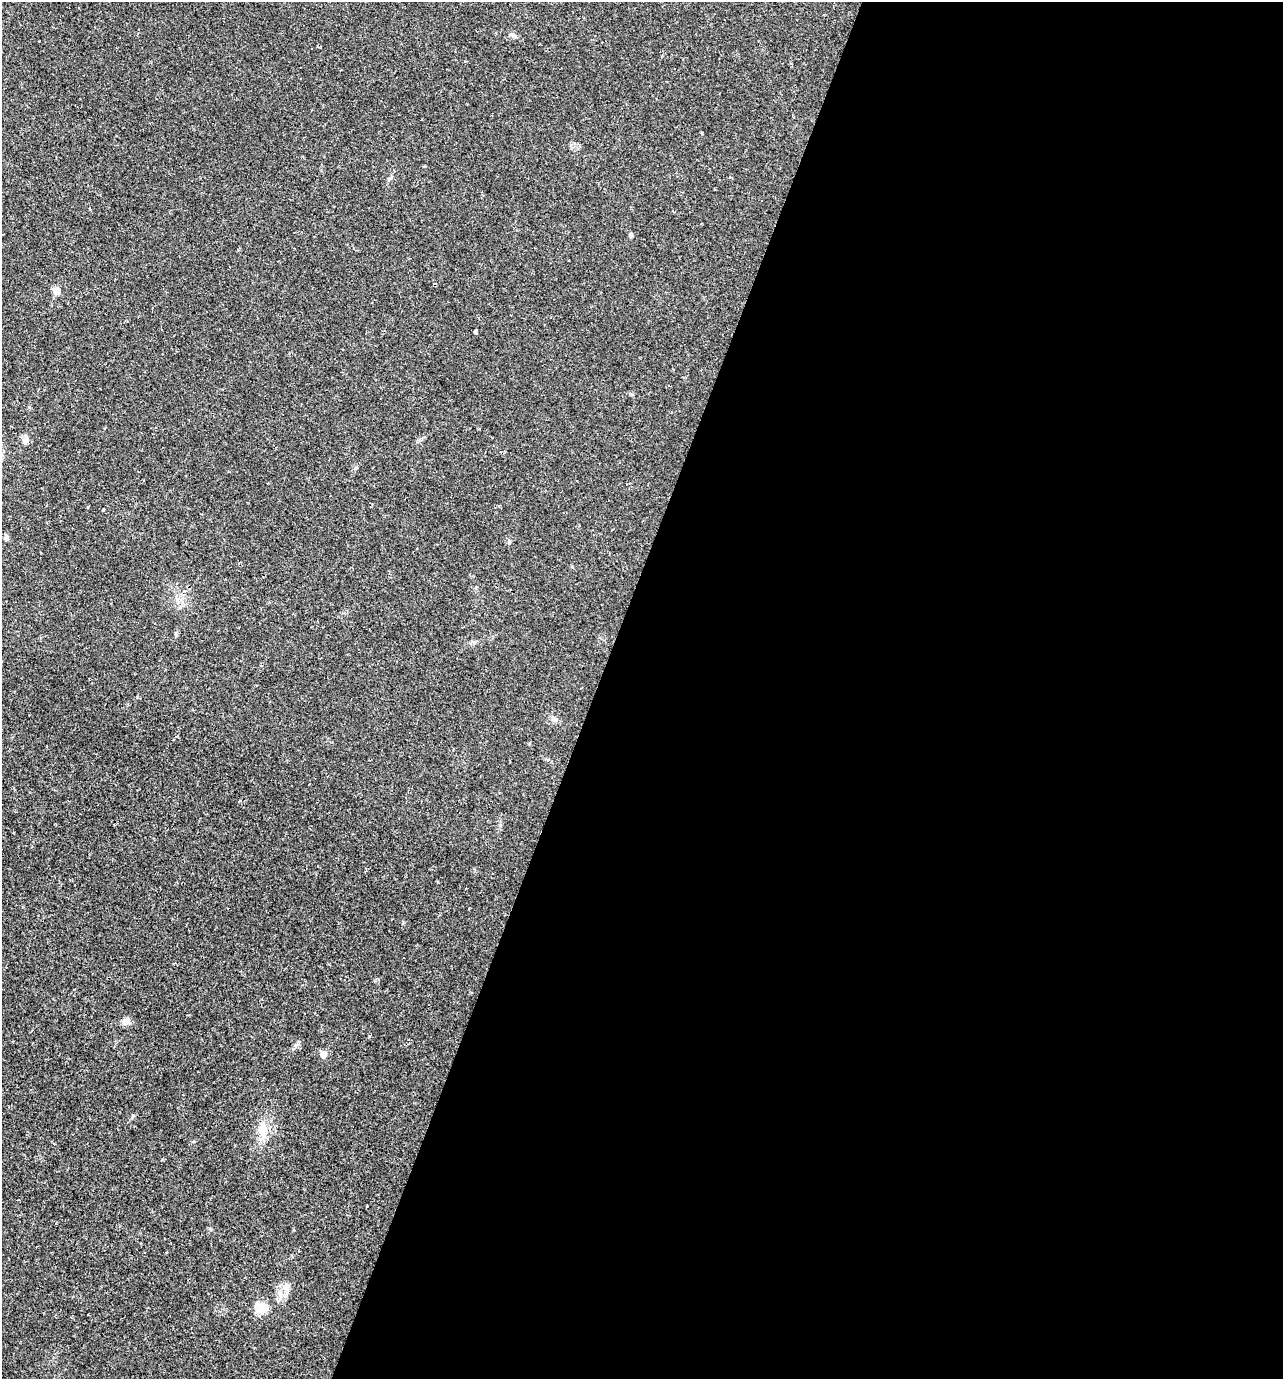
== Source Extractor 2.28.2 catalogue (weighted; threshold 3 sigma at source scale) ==
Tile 12 of 4 x 4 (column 4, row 3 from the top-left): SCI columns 4109-5389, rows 1378-2754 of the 5523 x 5509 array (HDU 1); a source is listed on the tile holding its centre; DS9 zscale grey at full resolution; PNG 1285 x 1381 px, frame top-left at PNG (2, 2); no overlay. Shown black and unused: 54% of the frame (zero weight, under 2 of 3 exposures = <1% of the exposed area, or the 3 px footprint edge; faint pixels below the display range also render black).
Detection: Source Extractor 2.28.2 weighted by HDU 2 'WHT'; one run over the whole footprint, this tile lists its part. Background 0.0291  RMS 0.0039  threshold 0.0177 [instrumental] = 3 sigma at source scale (4.5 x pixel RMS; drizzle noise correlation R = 1.50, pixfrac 1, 0.05/0.05 arcsec/px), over >= 5 px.
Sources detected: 15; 3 cosmic-ray / hot-pixel residue — not listed; the other 12 listed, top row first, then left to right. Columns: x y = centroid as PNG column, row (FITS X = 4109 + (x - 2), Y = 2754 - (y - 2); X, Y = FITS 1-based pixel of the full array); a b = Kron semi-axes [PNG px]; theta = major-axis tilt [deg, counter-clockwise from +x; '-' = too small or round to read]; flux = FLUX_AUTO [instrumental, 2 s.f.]
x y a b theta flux
514 36 11 4 -39 0.94
631 235 5 5 - 0.61
57 291 6 5 - 5.5
475 331 3 3 - 0.94
26 440 11 8 76 2
103 510 3 2 - 0.68
6 538 7 5 60 0.75
125 1022 11 8 10 1.9
323 1054 6 6 - 3.1
263 1129 16 13 64 5.9
286 1287 14 8 66 3
262 1307 14 12 13 5.4
Unlisted compact peaks at least as high as the median listed source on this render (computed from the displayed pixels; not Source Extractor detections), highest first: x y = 194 1141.